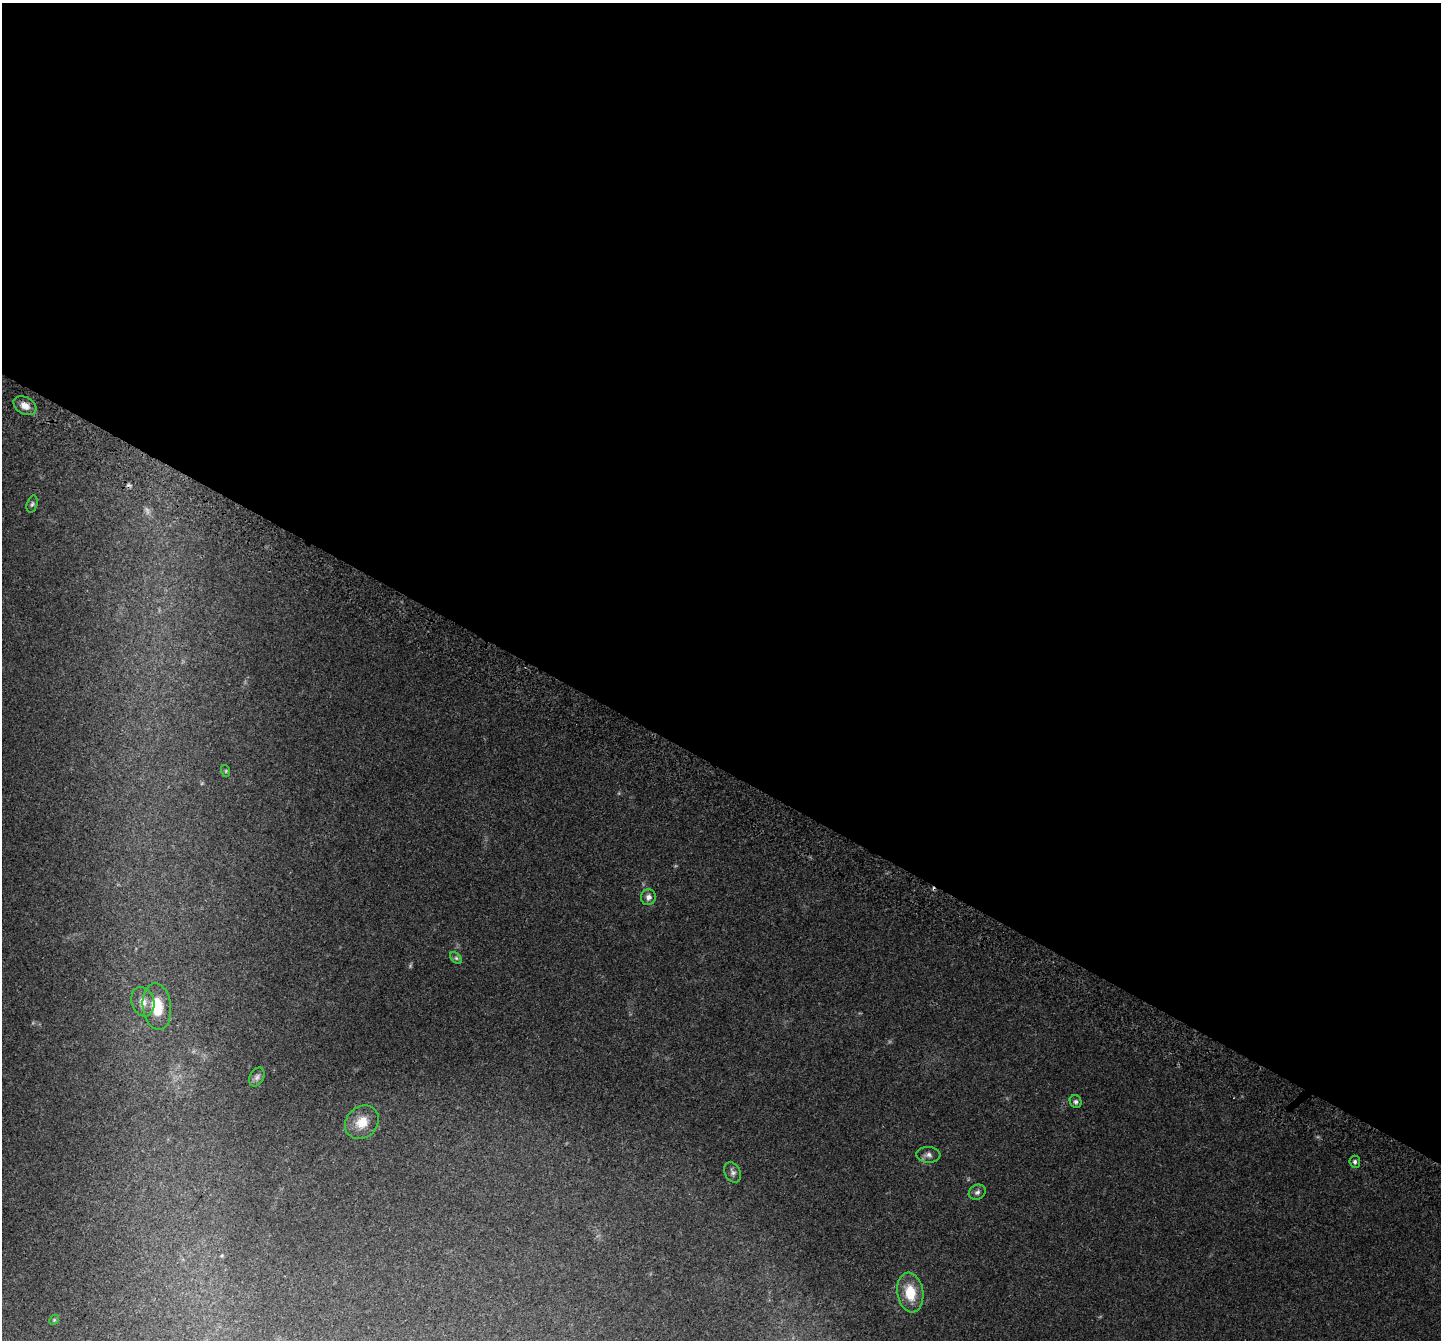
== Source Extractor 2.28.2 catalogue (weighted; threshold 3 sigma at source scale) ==
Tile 3 of 4 x 4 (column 3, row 1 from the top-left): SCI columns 3025-4463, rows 4428-5765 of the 6031 x 6114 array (HDU 1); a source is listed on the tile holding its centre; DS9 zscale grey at full resolution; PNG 1443 x 1342 px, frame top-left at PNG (2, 3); each listed source drawn as its Kron ellipse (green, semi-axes under 4 px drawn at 4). Shown black and unused: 57% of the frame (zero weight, under 3 of 4 exposures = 8% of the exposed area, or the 3 px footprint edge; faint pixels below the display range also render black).
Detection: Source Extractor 2.28.2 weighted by HDU 2 'WHT'; one run over the whole footprint, this tile lists its part. Background 0.0446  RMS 0.0039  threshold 0.0174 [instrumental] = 3 sigma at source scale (4.5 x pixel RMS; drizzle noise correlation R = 1.50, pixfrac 1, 0.0396/0.0396 arcsec/px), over >= 5 px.
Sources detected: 20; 2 too faint to see at this stretch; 2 cosmic-ray / hot-pixel residue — neither listed nor drawn; the other 16 listed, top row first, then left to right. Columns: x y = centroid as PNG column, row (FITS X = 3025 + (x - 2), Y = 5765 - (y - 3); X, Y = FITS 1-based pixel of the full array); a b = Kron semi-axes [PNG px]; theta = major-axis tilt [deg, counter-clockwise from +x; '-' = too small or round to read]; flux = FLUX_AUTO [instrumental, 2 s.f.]
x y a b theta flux
25 406 12 8 -29 3
32 504 9 5 74 0.83
226 771 6 4 -72 0.42
648 897 8 7 - 1.8
456 958 7 4 -45 0.68
143 1002 15 11 -71 3.9
157 1006 23 14 -83 12
257 1077 10 7 63 1.1
1076 1102 7 6 - 0.86
362 1122 18 15 44 6.5
928 1155 12 8 -4 1.7
1355 1162 6 5 - 0.83
733 1172 10 7 -63 1.3
977 1192 9 7 31 1.3
910 1293 20 13 -81 9.8
54 1320 5 4 - 0.44